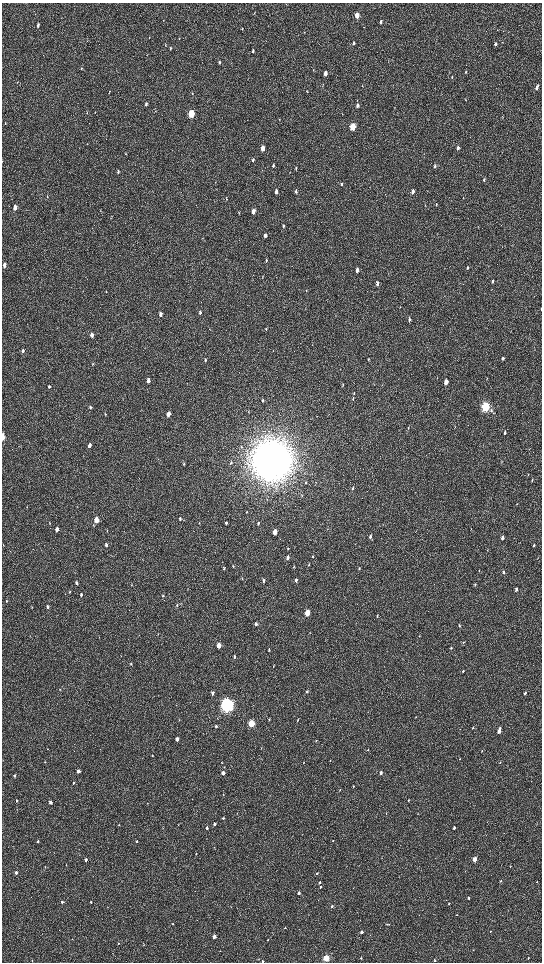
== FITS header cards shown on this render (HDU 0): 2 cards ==
NAXIS1  =                 1080 / length of data axis 1
NAXIS2  =                 1920 / length of data axis 2

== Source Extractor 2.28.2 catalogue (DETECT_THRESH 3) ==
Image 1080 x 1920 px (HDU 0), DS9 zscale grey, zoomed out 1/2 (1 PNG px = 2 x 2 image px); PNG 544 x 964 px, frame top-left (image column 1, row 1919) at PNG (2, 3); no overlay
Background 511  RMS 33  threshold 99.7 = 3 sigma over >= 5 px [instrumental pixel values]
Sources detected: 222; all 222 listed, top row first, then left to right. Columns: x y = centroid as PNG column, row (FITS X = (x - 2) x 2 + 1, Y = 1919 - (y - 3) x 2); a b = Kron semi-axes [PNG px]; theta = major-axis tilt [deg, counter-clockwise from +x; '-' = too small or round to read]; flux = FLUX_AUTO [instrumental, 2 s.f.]
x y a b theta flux
357 15 4 3 - 1.4e+05
381 22 3 2 - 1.5e+04
38 26 4 3 - 1.4e+04
242 29 4 2 - 4.7e+03
149 37 3 2 - 2.9e+03
354 43 4 3 - 8.7e+03
495 44 3 2 - 1.3e+04
165 45 4 2 - 3.8e+03
170 48 4 2 - 4.5e+03
253 51 4 2 - 1.0e+04
219 62 3 2 - 1.3e+04
81 68 4 2 - 4.3e+03
466 72 4 2 - 5.9e+03
325 73 4 3 - 4.7e+04
452 77 4 2 - 5.1e+03
322 86 3 2 - 2.4e+03
538 86 4 2 - 7.9e+03
536 88 5 3 - 1.6e+04
192 93 4 2 - 3.8e+03
465 100 3 2 - 3.6e+03
146 104 4 3 - 1.3e+04
357 105 4 3 - 1.9e+04
191 114 4 3 - 4.0e+05
342 114 3 2 - 2.6e+03
279 120 3 2 - 3.3e+03
5 123 3 2 - 3.2e+03
352 127 4 3 - 3.4e+05
263 148 4 3 - 6.8e+04
458 148 4 3 - 2.7e+04
253 160 4 3 - 9.6e+03
273 165 4 2 - 8.4e+03
435 166 4 3 - 1.1e+04
296 168 4 2 - 5.6e+03
118 171 4 2 - 7.4e+03
484 180 4 3 - 8.9e+03
341 184 4 3 - 8.5e+03
276 191 4 3 - 2.5e+04
296 191 4 3 - 1.1e+04
413 191 4 3 - 2.9e+04
226 199 4 3 - 5.1e+03
436 204 4 3 - 5.2e+03
15 207 4 3 - 6.6e+04
100 211 3 2 - 2.7e+03
253 211 4 3 - 4.7e+04
239 213 3 2 - 3.6e+03
283 226 4 3 - 9.5e+03
265 235 4 3 - 1.4e+04
502 246 3 2 - 2.1e+03
266 260 4 3 - 7.0e+03
4 265 4 3 - 3.4e+04
467 268 4 3 - 8.4e+03
357 270 4 3 - 2.8e+04
262 277 3 2 - 3.5e+03
492 281 4 2 - 8.8e+03
377 283 4 3 - 3.0e+04
541 309 4 1 - 8.8e+03
200 312 5 3 - 1.4e+04
160 314 5 3 - 2.4e+04
409 320 5 3 - 1.3e+04
266 329 4 3 - 5.3e+03
92 335 4 3 - 3.1e+04
23 351 5 3 - 1.1e+04
503 358 4 2 - 1.2e+04
368 359 4 3 - 4.4e+03
205 360 4 3 - 7.0e+03
93 364 4 2 - 3.8e+03
487 379 5 2 - 3.8e+03
148 381 4 3 - 3.5e+04
446 382 4 3 - 6.8e+04
342 385 4 3 - 6.1e+03
49 386 5 4 - 1.2e+04
354 393 4 3 - 7.0e+03
353 399 5 2 - 6.8e+03
263 400 5 2 - 5.3e+03
90 407 5 3 - 9.0e+03
485 407 5 3 - 9.7e+05
105 414 4 2 - 4.7e+03
168 414 4 3 - 5.0e+04
408 428 3 2 - 3.4e+03
505 432 4 2 - 1.8e+04
3 437 6 2 88 5.3e+04
89 445 5 3 - 3.2e+04
271 460 15 14 - 2.3e+07
231 463 5 3 - 7.7e+03
184 464 4 3 - 5.9e+03
532 480 4 2 - 8.4e+03
306 482 5 3 - 6.5e+03
353 488 5 3 - 6.0e+03
517 504 4 1 - 2.5e+03
247 512 5 2 - 4.5e+03
180 519 4 3 - 7.6e+03
96 520 4 3 - 1.2e+05
49 523 4 2 - 4.5e+03
199 523 3 2 - 3.4e+03
226 523 5 3 - 1.1e+04
258 523 4 3 - 6.6e+03
471 529 3 1 - 2.8e+03
57 530 4 3 - 4.0e+04
107 530 3 2 - 4.0e+03
275 532 4 3 - 7.4e+04
370 536 5 3 - 1.6e+04
502 538 4 3 - 2.6e+04
3 545 3 2 - 3.2e+03
106 545 4 3 - 1.5e+04
534 545 3 2 - 8.4e+03
288 548 4 2 - 4.6e+03
312 556 4 3 - 4.1e+03
288 558 4 3 - 2.0e+04
537 558 4 2 - 3.0e+03
309 564 4 3 - 5.2e+03
233 566 4 3 - 6.1e+03
294 567 4 2 - 5.0e+03
359 568 4 3 - 8.8e+03
224 569 4 3 - 7.0e+03
479 571 3 2 - 2.5e+03
504 572 4 3 - 1.4e+04
242 578 3 2 - 3.4e+03
263 580 5 3 - 1.2e+04
296 580 4 3 - 1.5e+04
76 583 4 3 - 1.3e+04
132 585 3 2 - 3.0e+03
475 585 4 3 - 7.4e+03
516 589 3 2 - 1.9e+04
70 592 4 2 - 5.4e+03
81 595 4 2 - 1.1e+04
163 595 4 4 - 8.6e+03
7 601 4 3 - 5.5e+03
177 605 5 3 - 7.6e+03
47 607 4 3 - 1.3e+04
307 613 4 3 - 2.0e+05
377 616 5 3 - 6.0e+03
256 624 4 3 - 1.6e+04
459 626 3 3 - 4.2e+03
158 634 4 3 - 4.5e+03
219 645 4 3 - 8.6e+04
451 648 4 3 - 6.7e+03
269 650 4 3 - 6.8e+03
234 657 4 3 - 1.1e+04
131 664 4 3 - 6.7e+03
463 671 4 2 - 7.0e+03
60 689 4 2 - 3.7e+03
307 691 4 3 - 9.4e+03
525 693 3 2 - 1.2e+04
212 694 4 3 - 1.8e+04
227 705 6 5 - 2.8e+06
179 720 3 2 - 3.8e+03
269 720 3 3 - 5.4e+03
297 720 3 2 - 3.7e+03
251 724 4 3 - 4.5e+05
216 726 3 3 - 7.1e+03
473 727 3 2 - 5.3e+03
499 730 5 2 - 6.4e+04
177 739 3 2 - 3.6e+04
316 741 3 2 - 3.6e+03
368 750 3 2 - 3.4e+03
482 751 3 2 - 4.4e+03
152 756 2 2 - 4.0e+03
460 759 2 2 - 3.1e+03
45 762 2 2 - 2.7e+03
222 762 3 2 - 3.2e+03
500 762 3 2 - 3.6e+03
303 763 3 2 - 3.7e+03
78 771 3 3 - 4.1e+04
223 773 3 3 - 3.7e+04
381 773 3 2 - 2.7e+04
14 776 4 3 - 1.2e+04
73 783 3 2 - 7.4e+03
353 786 2 2 - 3.6e+03
340 790 3 2 - 4.8e+03
223 794 3 2 - 2.7e+03
192 799 2 1 - 1.6e+03
408 800 2 2 - 3.7e+03
17 801 3 3 - 1.0e+04
50 802 3 2 - 2.4e+04
386 813 3 2 - 3.1e+03
418 814 2 2 - 2.0e+03
223 818 3 3 - 1.0e+04
214 824 3 3 - 2.1e+04
119 825 3 3 - 5.1e+03
178 825 2 2 - 2.2e+03
206 828 3 3 - 1.2e+04
454 828 3 2 - 2.0e+04
38 841 3 3 - 9.7e+03
136 841 3 3 - 8.0e+03
333 841 2 2 - 2.7e+03
196 853 3 3 - 6.9e+03
475 859 3 2 - 1.1e+05
86 860 3 3 - 1.5e+04
66 866 3 2 - 3.0e+03
45 867 3 2 - 3.7e+03
16 873 3 2 - 2.2e+04
317 873 3 3 - 9.1e+03
500 881 3 2 - 8.0e+03
319 882 3 2 - 7.8e+03
537 882 2 2 - 2.5e+03
321 887 3 3 - 8.5e+03
299 893 2 2 - 1.9e+04
468 898 3 2 - 1.3e+04
318 899 2 2 - 2.5e+03
62 902 3 3 - 1.3e+04
91 902 3 2 - 5.5e+03
448 904 2 2 - 5.2e+03
332 906 3 2 - 1.2e+04
457 915 3 2 - 2.4e+03
172 924 3 3 - 7.8e+03
387 924 3 2 - 2.6e+03
285 928 3 2 - 7.2e+03
59 930 2 1 - 1.8e+03
361 932 3 2 - 2.8e+04
490 932 3 2 - 4.3e+03
214 937 3 2 - 5.9e+04
72 939 3 2 - 2.1e+03
267 940 3 2 - 5.9e+03
118 943 3 3 - 5.5e+03
144 944 2 2 - 2.1e+03
473 950 2 1 - 2.3e+03
326 958 3 3 - 4.3e+05
361 958 3 2 - 7.6e+03
528 958 3 2 - 4.5e+03
32 960 3 2 - 3.2e+03
435 960 3 3 - 6.0e+03
262 961 2 2 - 7.2e+03
At the frame edge (FLAGS 8, measured only in part): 3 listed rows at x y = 541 309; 3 437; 262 961